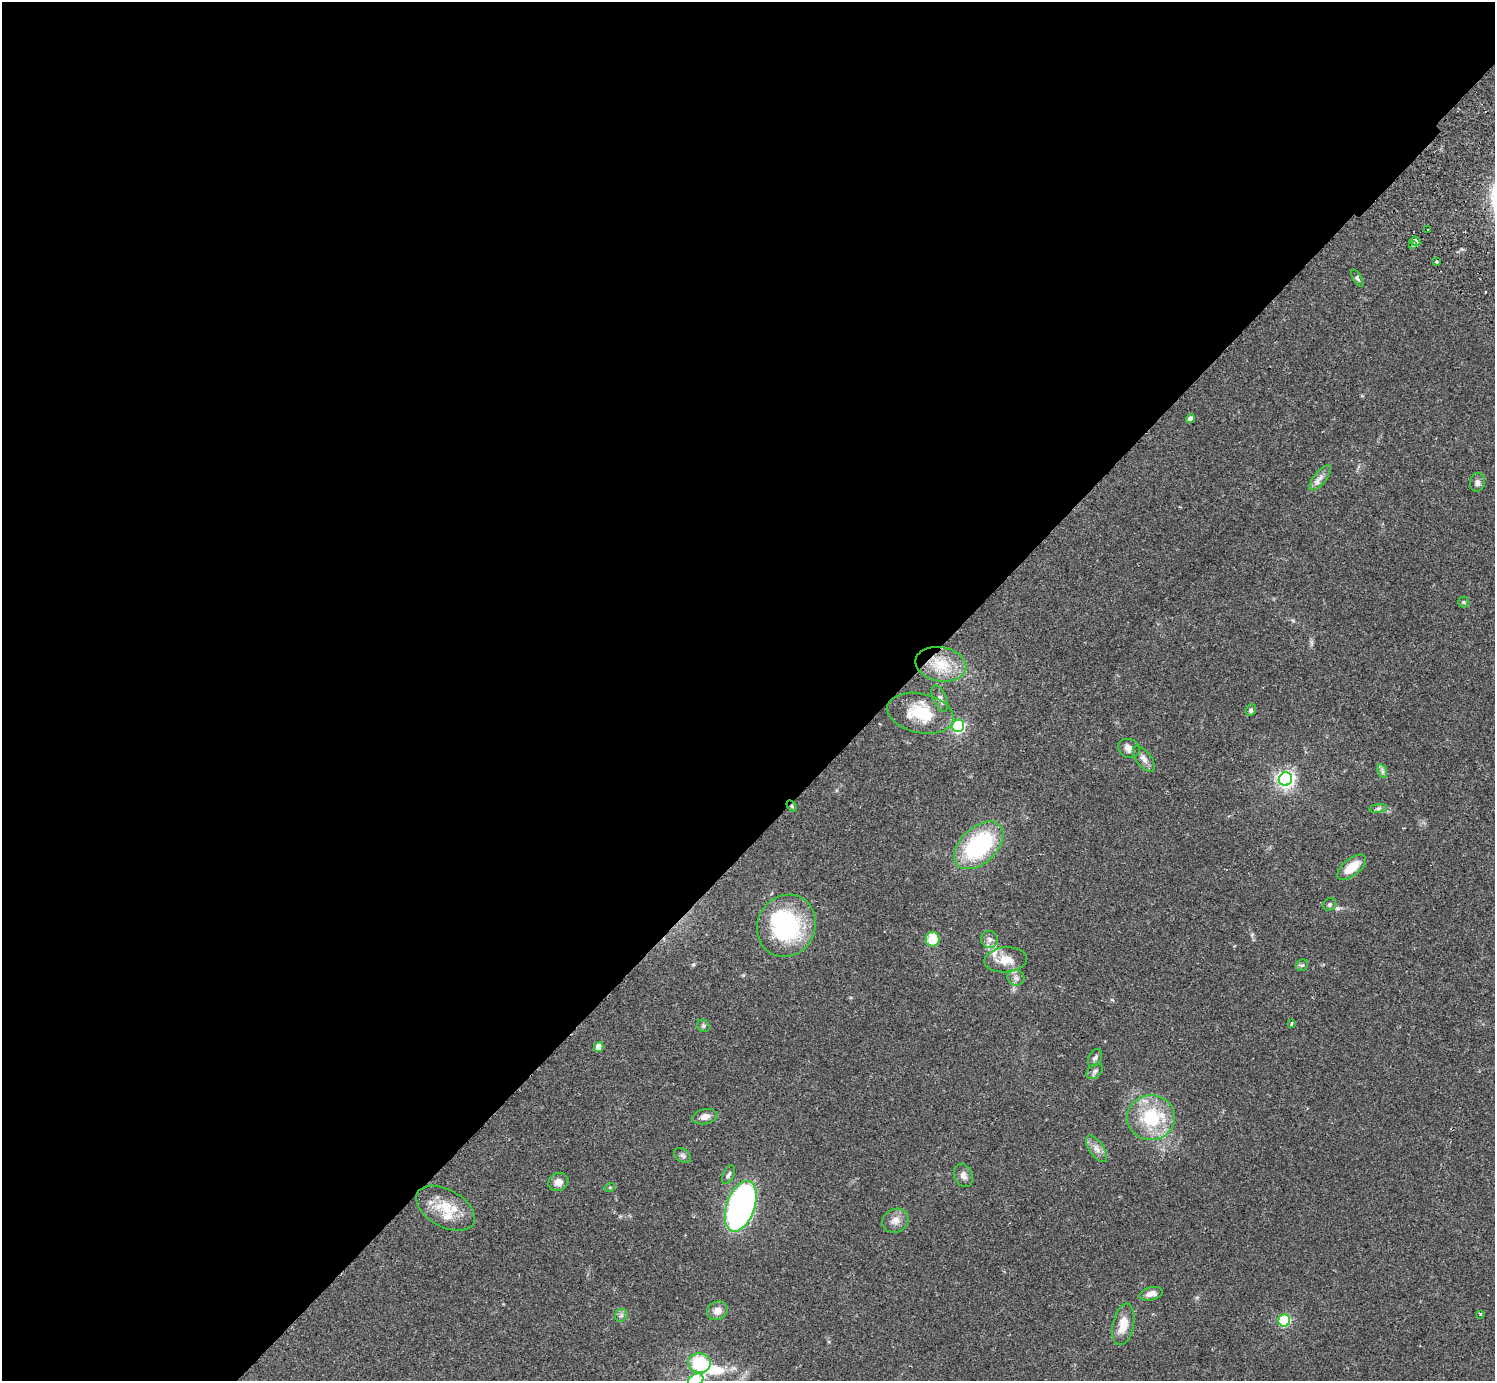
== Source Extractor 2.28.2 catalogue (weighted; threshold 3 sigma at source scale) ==
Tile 5 of 4 x 4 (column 1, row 2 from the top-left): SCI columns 46-1538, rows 3106-4484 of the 6059 x 6069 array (HDU 1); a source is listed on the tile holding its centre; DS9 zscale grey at full resolution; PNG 1497 x 1383 px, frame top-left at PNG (2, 2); each listed source drawn as its Kron ellipse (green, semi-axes under 4 px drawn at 4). Shown black and unused: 60% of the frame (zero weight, under 2 of 3 exposures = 3% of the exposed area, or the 3 px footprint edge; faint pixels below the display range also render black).
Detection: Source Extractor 2.28.2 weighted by HDU 2 'WHT'; one run over the whole footprint, this tile lists its part. Background 0.109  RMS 0.0064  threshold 0.0288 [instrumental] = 3 sigma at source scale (4.5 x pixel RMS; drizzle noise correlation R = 1.50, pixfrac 1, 0.05/0.05 arcsec/px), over >= 5 px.
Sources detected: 60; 3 inside a brighter object's white glare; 1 cosmic-ray / hot-pixel residue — neither listed nor drawn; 3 inside a brighter listed object's ellipse — not listed separately; the other 53 listed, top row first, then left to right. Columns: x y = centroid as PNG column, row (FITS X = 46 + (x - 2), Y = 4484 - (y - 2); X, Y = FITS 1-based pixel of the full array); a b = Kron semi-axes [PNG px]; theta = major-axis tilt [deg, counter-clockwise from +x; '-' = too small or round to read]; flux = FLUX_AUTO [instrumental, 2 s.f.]
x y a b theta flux
1427 229 3 3 - 3.3
1415 241 5 3 - 3.1
1413 245 4 4 - 1
1436 261 3 3 - 2.9
1357 278 9 4 -59 1.1
1190 418 4 4 - 2.5
1320 478 15 6 51 3.5
1477 482 9 7 77 2.5
1463 602 5 5 - 0.89
941 664 25 17 -10 20
940 699 14 6 -66 2.9
1251 710 6 5 - 1.2
920 713 34 19 -13 23
958 726 6 6 - 120
1129 748 11 9 -23 4.5
1144 759 15 7 -52 3.6
1382 771 7 4 -71 1.4
1285 779 7 6 - 250
792 806 6 3 -55 0.85
1378 808 9 4 9 1.4
979 845 29 18 43 66
1352 867 17 8 38 13
1330 904 7 6 - 1.4
786 926 32 29 61 67
933 939 7 7 - 14
989 939 8 8 - 2.8
1006 960 21 12 5 10
1302 965 6 5 - 1.1
1016 978 8 7 - 2.8
1291 1024 4 3 - 1.2
703 1026 7 5 -47 1.2
599 1047 5 4 - 8
1095 1058 10 6 63 1.9
1095 1071 9 6 40 1.8
705 1117 12 7 12 4
1151 1118 24 22 2 34
1097 1149 15 7 -55 3.9
683 1155 9 6 -39 1.7
729 1175 10 5 66 1.8
963 1175 12 9 -67 3.2
558 1182 10 8 28 3.9
610 1187 5 3 - 0.55
741 1206 26 14 70 180
446 1208 32 18 -29 18
895 1221 13 11 27 5.1
1151 1294 12 6 13 4.1
717 1311 11 9 25 5.1
1480 1314 3 3 - 0.89
621 1315 6 6 - 1.6
1284 1320 6 6 - 69
1123 1324 21 10 78 10
699 1363 11 10 - 39
696 1380 8 5 32 30
Overlapping masked pixels (flux is a lower limit): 1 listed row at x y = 792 806
Isophote crosses this tile's border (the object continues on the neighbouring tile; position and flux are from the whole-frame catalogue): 1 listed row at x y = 696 1380